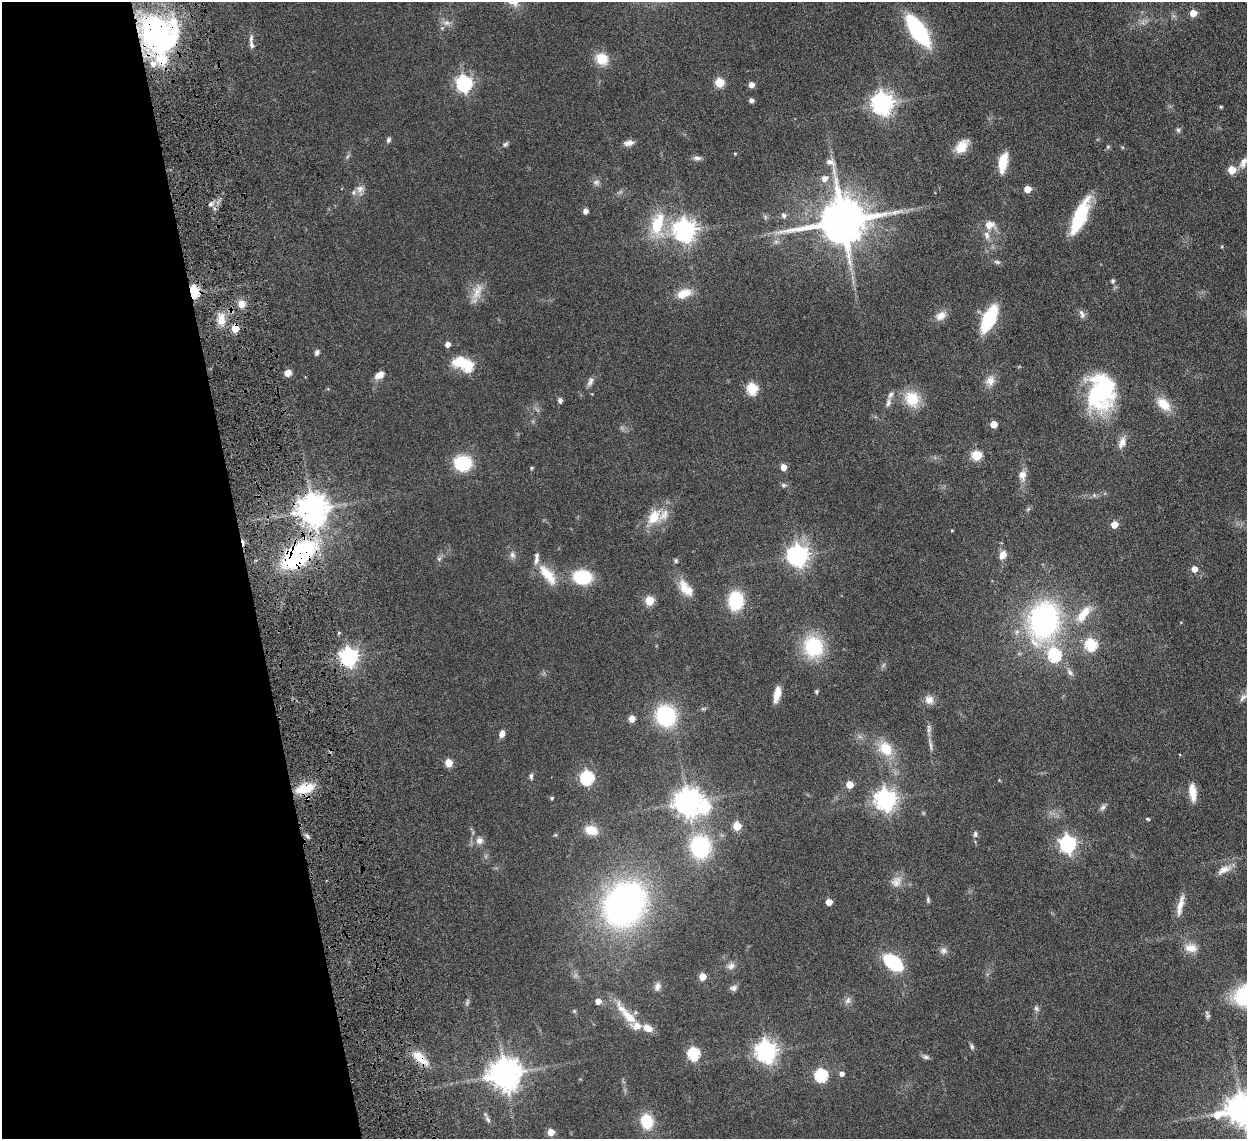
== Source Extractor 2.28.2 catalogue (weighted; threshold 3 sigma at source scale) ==
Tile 5 of 4 x 4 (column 1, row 2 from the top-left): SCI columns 92-1336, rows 2446-3582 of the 5159 x 5000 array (HDU 1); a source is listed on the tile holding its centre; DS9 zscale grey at full resolution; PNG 1249 x 1141 px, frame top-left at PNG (2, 2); no overlay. Shown black and unused: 20% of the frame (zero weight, under 4 of 8 exposures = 5% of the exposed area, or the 3 px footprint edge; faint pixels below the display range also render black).
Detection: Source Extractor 2.28.2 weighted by HDU 2 'WHT'; one run over the whole footprint, this tile lists its part. Background 0.0545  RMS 0.0051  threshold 0.0207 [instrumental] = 3 sigma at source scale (4.09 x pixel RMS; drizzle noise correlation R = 1.36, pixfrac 0.8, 0.05/0.05 arcsec/px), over >= 5 px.
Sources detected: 171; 3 too faint to see at this stretch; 2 inside a brighter object's white glare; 1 cosmic-ray / hot-pixel residue — not listed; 12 inside a brighter listed object's ellipse — not listed separately; the other 153 listed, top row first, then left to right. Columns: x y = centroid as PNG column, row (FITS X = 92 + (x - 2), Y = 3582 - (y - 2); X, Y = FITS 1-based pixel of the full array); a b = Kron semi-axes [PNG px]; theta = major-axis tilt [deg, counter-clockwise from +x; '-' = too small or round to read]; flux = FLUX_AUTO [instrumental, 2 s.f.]
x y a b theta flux
1193 13 5 5 - 7.3
446 23 12 6 -6 2
918 31 26 10 -56 60
157 35 36 33 -51 110
252 45 11 6 -69 1.8
602 59 13 12 - 8.6
719 82 5 5 - 19
464 83 7 6 - 120
751 85 5 5 - 2.9
751 100 5 5 - 1.5
882 103 8 7 - 310
1221 107 4 3 - 0.62
1178 130 6 6 - 0.83
388 140 8 5 59 0.94
629 143 13 7 11 2.4
505 144 7 6 - 0.92
962 146 16 10 53 7.5
735 153 5 3 - 0.42
347 157 7 4 72 0.75
697 158 12 5 -4 1.5
830 162 14 8 -29 2.8
1003 162 21 9 80 9.9
1243 162 15 8 63 2.8
1232 170 5 5 - 10
824 178 7 7 - 2.7
596 182 9 7 -7 1.5
360 189 11 9 42 2.5
1027 189 5 5 - 6.2
210 204 7 5 22 1.1
585 211 5 4 - 2.4
784 215 6 5 - 1.5
1080 216 38 12 66 27
842 221 14 12 4 2300
657 224 34 17 79 18
989 225 14 11 9 4
685 230 8 8 - 310
776 242 7 4 0 0.95
997 262 9 5 -18 1
1113 281 6 5 - 0.68
194 291 6 5 - 45
477 292 26 11 71 6
684 293 20 11 21 6.6
241 304 11 9 74 3.5
1082 314 12 6 -64 1.6
941 316 14 10 33 3.9
989 319 19 9 64 38
221 320 18 10 -89 5.9
235 328 5 5 - 9.7
447 344 5 4 - 2.6
317 352 6 5 - 1.3
468 366 6 6 - 36
288 373 7 6 - 3.2
379 375 11 7 32 3.7
590 381 12 7 67 1.7
990 381 14 12 65 4
752 389 6 5 - 37
1101 392 38 28 82 52
912 399 19 17 -55 12
560 400 5 4 - 1.5
888 402 12 5 79 1.6
1163 404 20 12 -43 7.8
993 424 5 5 - 7.1
1122 443 16 9 69 3.4
976 455 5 5 - 24
463 463 12 11 - 28
783 467 5 5 - 4.6
532 468 4 3 - 0.55
1022 475 11 9 -79 3.9
783 485 7 5 -15 0.94
312 510 9 9 - 730
654 517 21 14 55 9.5
1114 525 5 5 - 6.8
952 530 4 3 - 0.39
298 555 32 16 38 79
512 555 9 7 -56 1.6
798 555 8 7 - 270
1003 555 9 7 65 3.9
439 559 6 6 - 0.89
676 561 6 5 - 0.7
1194 569 5 5 - 3.8
548 575 33 12 -52 10
582 577 13 10 -7 28
686 588 25 12 -50 7.3
649 601 5 5 - 18
736 601 17 13 86 22
1085 612 18 12 55 6.3
1044 621 34 25 76 96
339 633 5 4 - 0.54
1091 645 6 6 - 44
813 647 20 18 -69 28
1054 655 7 6 - 48
349 657 7 7 - 190
1070 672 10 6 -59 1.5
816 692 6 4 90 0.62
777 694 17 6 77 4.6
1243 697 15 6 44 2.3
929 700 12 11 - 3.3
666 716 20 18 -65 34
632 719 7 6 - 3.1
502 734 7 5 72 2.7
931 745 15 4 -84 1.7
886 749 21 16 -46 10
1180 755 4 2 - 0.3
448 763 5 5 - 9.9
531 776 9 5 85 0.96
587 778 6 6 - 66
849 785 5 5 - 7.9
305 788 20 11 15 11
1193 792 19 8 -82 6.3
552 798 5 4 - 0.71
885 800 8 7 - 280
687 802 8 8 - 510
705 807 8 7 - 30
1103 807 9 6 56 1.3
1148 819 4 3 - 0.69
737 826 5 5 - 15
591 830 14 10 -18 6.4
975 834 9 6 82 1.2
307 836 7 4 -53 0.91
479 840 10 10 - 2.6
1068 844 7 6 - 140
700 847 21 18 -88 38
1224 870 20 9 27 3.8
896 881 17 13 55 4.1
928 900 8 5 -81 0.72
829 902 5 5 - 4.8
625 904 37 30 51 170
1180 905 28 7 77 4.6
1191 948 17 11 -5 4.7
943 951 10 8 20 1.8
893 962 19 11 -38 28
731 966 11 8 37 2
702 977 5 5 - 7.8
657 986 10 8 74 2.1
733 988 9 8 - 1.5
848 1000 10 8 66 1.7
598 1001 5 5 - 3.2
1036 1008 8 6 -74 1.1
574 1011 5 5 - 0.6
629 1017 43 11 -49 11
972 1047 7 5 -74 0.87
766 1051 8 7 - 280
693 1054 6 6 - 48
926 1057 9 6 -10 1.1
420 1058 23 9 -42 8.5
505 1074 9 9 - 760
841 1074 5 5 - 1.8
821 1075 6 6 - 58
1242 1109 9 9 - 760
1217 1115 11 6 19 10
488 1119 9 5 -62 1.3
647 1121 14 12 -77 13
551 1132 5 5 - 7.9
Overlapping masked pixels (flux is a lower limit): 8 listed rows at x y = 157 35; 194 291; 235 328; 312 510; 298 555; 349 657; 305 788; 420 1058
Isophote crosses this tile's border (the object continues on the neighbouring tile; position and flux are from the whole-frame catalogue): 3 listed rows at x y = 1243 162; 1243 697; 1242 1109